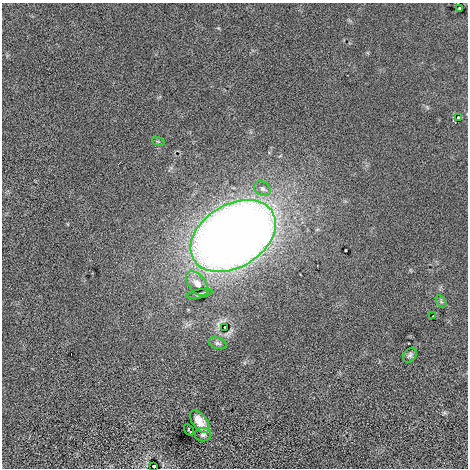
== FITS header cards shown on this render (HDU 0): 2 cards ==
NAXIS1  =                  466
NAXIS2  =                  466

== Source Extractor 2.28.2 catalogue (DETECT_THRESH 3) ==
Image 466 x 466 px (HDU 0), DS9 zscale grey, 1 PNG px = 1 image px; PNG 470 x 470 px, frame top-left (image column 1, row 466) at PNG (2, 3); each listed source drawn as its Kron ellipse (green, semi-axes under 4 px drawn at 4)
Background -4.91e-05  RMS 0.073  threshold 0.219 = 3 sigma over >= 5 px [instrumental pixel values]
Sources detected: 16; all 16 listed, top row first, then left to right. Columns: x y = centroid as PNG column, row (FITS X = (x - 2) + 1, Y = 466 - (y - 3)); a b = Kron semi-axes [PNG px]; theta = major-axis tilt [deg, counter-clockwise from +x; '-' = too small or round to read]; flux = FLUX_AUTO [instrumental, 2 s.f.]
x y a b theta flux
460 8 4 2 - 5.1
458 117 3 2 - 11
158 141 6 4 -19 5.5
262 189 9 6 -34 16
233 236 46 31 31 7600
197 283 14 8 -50 37
200 294 13 3 11 11
441 301 7 4 -56 8.2
433 316 2 2 - 2.6
225 327 3 2 - 7.3
218 343 9 5 -17 12
410 355 8 6 52 12
200 421 13 7 -53 55
189 430 6 2 -57 4.9
203 435 8 6 0 14
154 466 3 3 - 9.2
At the frame edge (FLAGS 8, measured only in part): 1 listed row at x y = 154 466